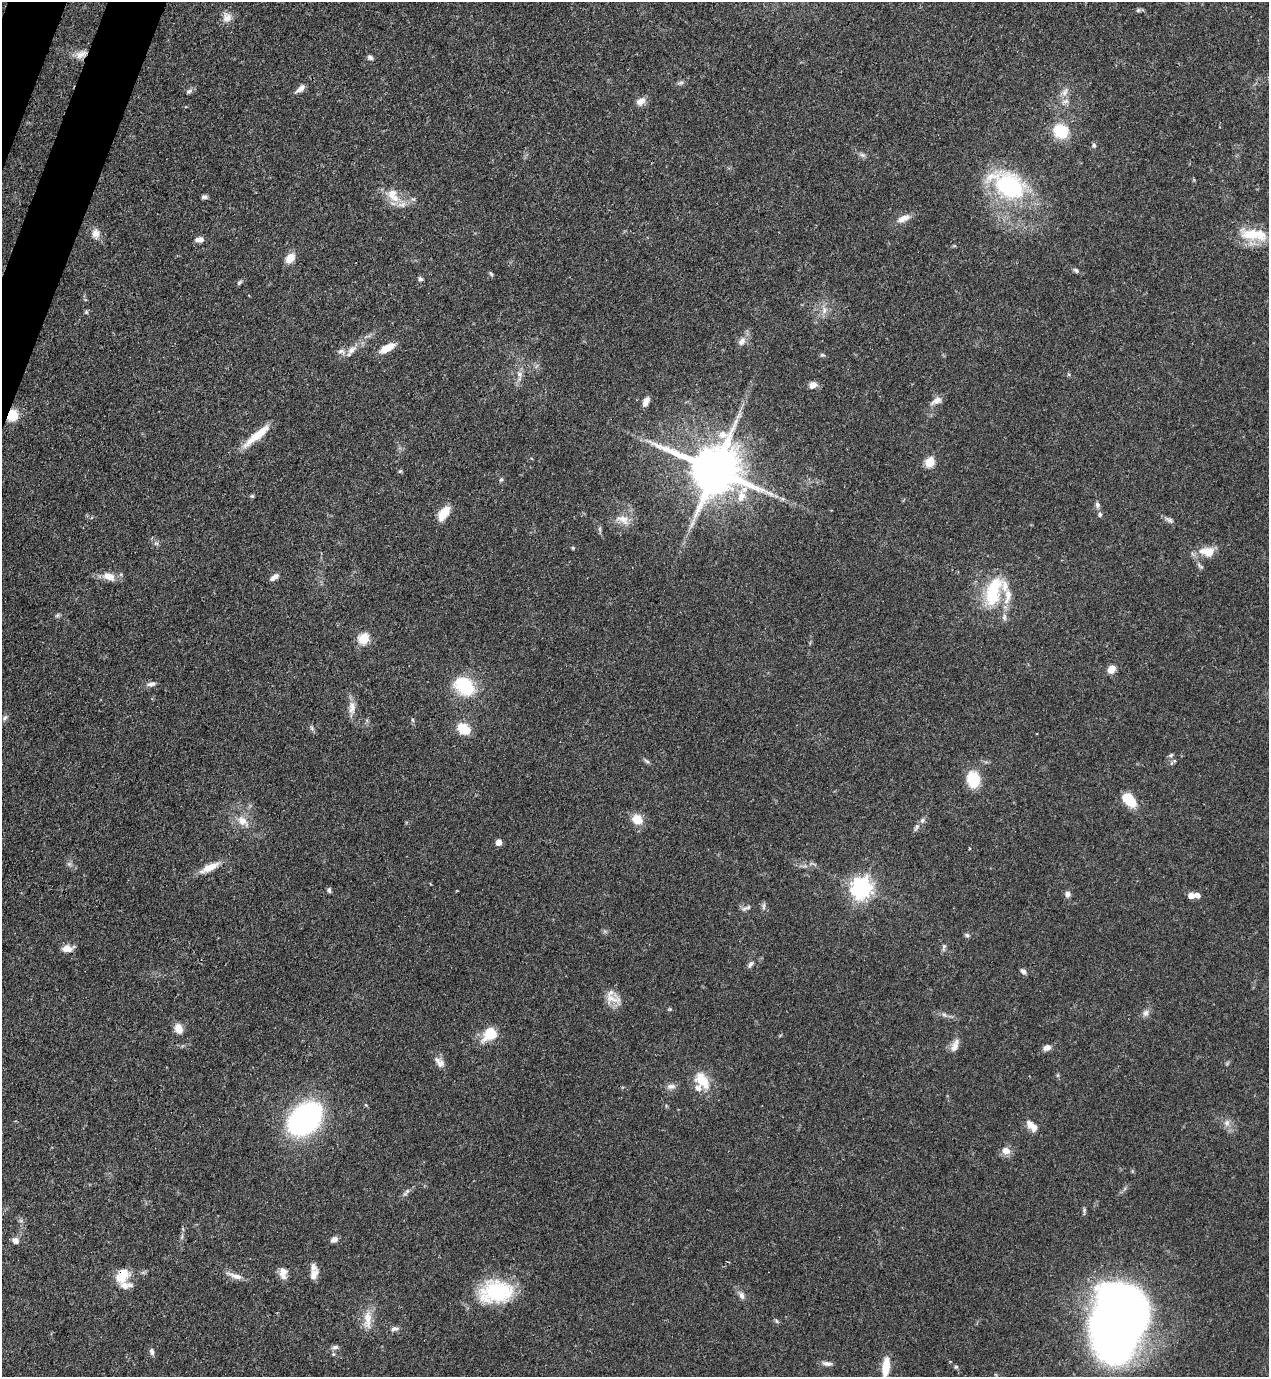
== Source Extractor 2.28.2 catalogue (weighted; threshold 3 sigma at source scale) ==
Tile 11 of 4 x 4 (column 3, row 3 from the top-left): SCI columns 2758-4024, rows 1416-2790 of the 5643 x 5583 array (HDU 1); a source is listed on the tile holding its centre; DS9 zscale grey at full resolution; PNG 1271 x 1379 px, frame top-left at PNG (2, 2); no overlay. Shown black and unused: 2% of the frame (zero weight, under 3 of 4 exposures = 7% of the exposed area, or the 3 px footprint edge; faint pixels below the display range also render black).
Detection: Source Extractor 2.28.2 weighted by HDU 2 'WHT'; one run over the whole footprint, this tile lists its part. Background 0.07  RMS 0.0036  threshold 0.016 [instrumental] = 3 sigma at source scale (4.5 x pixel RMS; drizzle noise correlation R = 1.50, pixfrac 1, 0.05/0.05 arcsec/px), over >= 5 px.
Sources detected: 137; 13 inside a brighter listed object's ellipse — not listed separately; the other 124 listed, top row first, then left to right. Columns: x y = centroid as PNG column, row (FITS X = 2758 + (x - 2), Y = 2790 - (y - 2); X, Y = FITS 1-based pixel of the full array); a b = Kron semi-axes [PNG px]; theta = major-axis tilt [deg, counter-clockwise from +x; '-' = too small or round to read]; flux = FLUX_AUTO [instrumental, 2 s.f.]
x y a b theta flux
1138 10 6 6 - 0.68
227 18 14 11 83 2.7
81 54 17 8 19 3.2
370 57 7 5 -33 1
681 83 8 5 18 0.84
300 89 12 6 38 2
189 91 9 6 36 1
1065 92 14 6 71 2
641 101 11 8 32 2.8
1061 131 17 15 -31 11
1094 145 6 6 - 0.77
862 155 8 6 -20 0.97
1009 186 37 24 -32 46
392 194 15 13 68 4.4
204 197 7 5 -3 0.93
402 204 14 8 6 2.5
903 218 18 8 21 3
96 233 13 10 81 2.7
1251 234 32 16 -11 11
199 239 10 6 5 2
290 258 10 8 51 4.6
1076 270 7 5 -44 0.76
491 274 7 4 -53 0.58
420 279 6 5 - 0.78
239 283 8 4 41 0.68
824 310 10 6 -88 1.8
86 312 5 5 - 0.57
742 341 12 9 54 2.3
387 348 19 8 29 4.9
352 350 16 8 42 3
822 355 7 5 11 0.56
519 374 9 6 -49 1.4
813 385 10 8 13 2.2
936 401 17 7 26 2.2
646 402 11 6 65 2.5
12 415 9 8 - 8.9
738 416 10 5 55 1.3
256 436 36 9 39 8
930 462 5 5 - 18
715 470 16 14 -26 2000
400 471 5 5 - 0.47
501 480 6 5 - 0.58
252 496 5 5 - 0.48
1097 505 9 6 -79 1.1
444 513 17 9 56 6.5
1100 514 6 5 - 0.72
623 520 21 11 -25 3.9
1169 520 14 5 -27 1.2
600 529 7 4 -71 0.63
156 543 7 4 0 0.66
573 548 5 4 - 0.4
1207 551 20 12 -4 5.8
1200 566 12 5 -41 0.92
108 576 16 9 -20 4
274 577 11 6 33 1.7
993 592 37 17 74 19
57 615 7 4 45 0.6
1004 617 10 6 86 1.3
364 639 6 5 - 24
1111 669 9 7 54 4
151 684 12 6 9 1.5
465 686 24 18 -43 17
352 707 19 9 87 3.1
5 718 9 5 48 1
413 720 6 3 -70 0.45
312 728 7 4 -71 0.67
464 729 13 10 -30 8
1171 755 7 4 28 0.65
647 761 9 4 -33 0.77
1171 763 6 4 89 0.56
973 779 14 11 -82 13
1129 799 14 8 -52 12
637 819 13 11 -38 5.4
242 821 13 10 -37 3.9
917 827 10 5 69 1
499 842 5 4 - 4
210 867 25 8 25 5.1
861 888 8 7 - 230
329 890 6 4 -81 0.79
1067 894 7 6 - 1.4
1191 895 5 5 - 3.1
1197 895 6 5 - 1.8
764 906 10 4 85 0.85
745 908 11 5 33 1.1
967 935 7 5 -19 0.74
944 947 12 4 74 0.88
67 948 13 8 6 3
750 964 10 5 56 0.99
1023 971 8 6 -39 1.2
612 999 27 12 -15 4.6
669 1009 6 5 - 0.44
1145 1013 10 7 65 1.5
944 1015 7 5 -30 0.89
179 1028 12 9 -66 3.3
490 1034 10 8 41 16
955 1046 19 8 68 2.7
1047 1047 11 7 26 1.7
440 1064 12 10 58 2.2
702 1080 22 13 -53 9
671 1086 13 7 4 1.8
305 1119 26 18 43 100
1227 1123 9 8 - 1.7
1032 1126 18 9 -44 3.2
1006 1151 9 8 - 3.1
1132 1171 6 4 -73 0.42
407 1191 8 4 15 0.84
1084 1211 10 4 85 0.71
334 1239 8 6 29 1.7
15 1240 8 7 - 2
283 1273 16 9 -89 2.9
314 1274 15 8 64 2.6
235 1276 23 6 -19 2.7
120 1278 16 12 -14 5.4
496 1292 37 24 6 27
742 1296 10 7 -77 1.5
368 1319 25 10 90 5.1
777 1321 6 4 -87 0.52
1118 1321 67 42 74 370
394 1329 10 6 8 1.3
335 1347 9 5 11 1.1
152 1351 9 5 -79 1.2
827 1363 13 6 -7 1.5
886 1366 20 7 83 7.4
956 1367 6 5 - 0.51
Overlapping masked pixels (flux is a lower limit): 3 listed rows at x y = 81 54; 12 415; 1118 1321
Isophote crosses this tile's border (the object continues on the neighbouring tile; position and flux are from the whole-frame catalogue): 1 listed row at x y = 886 1366